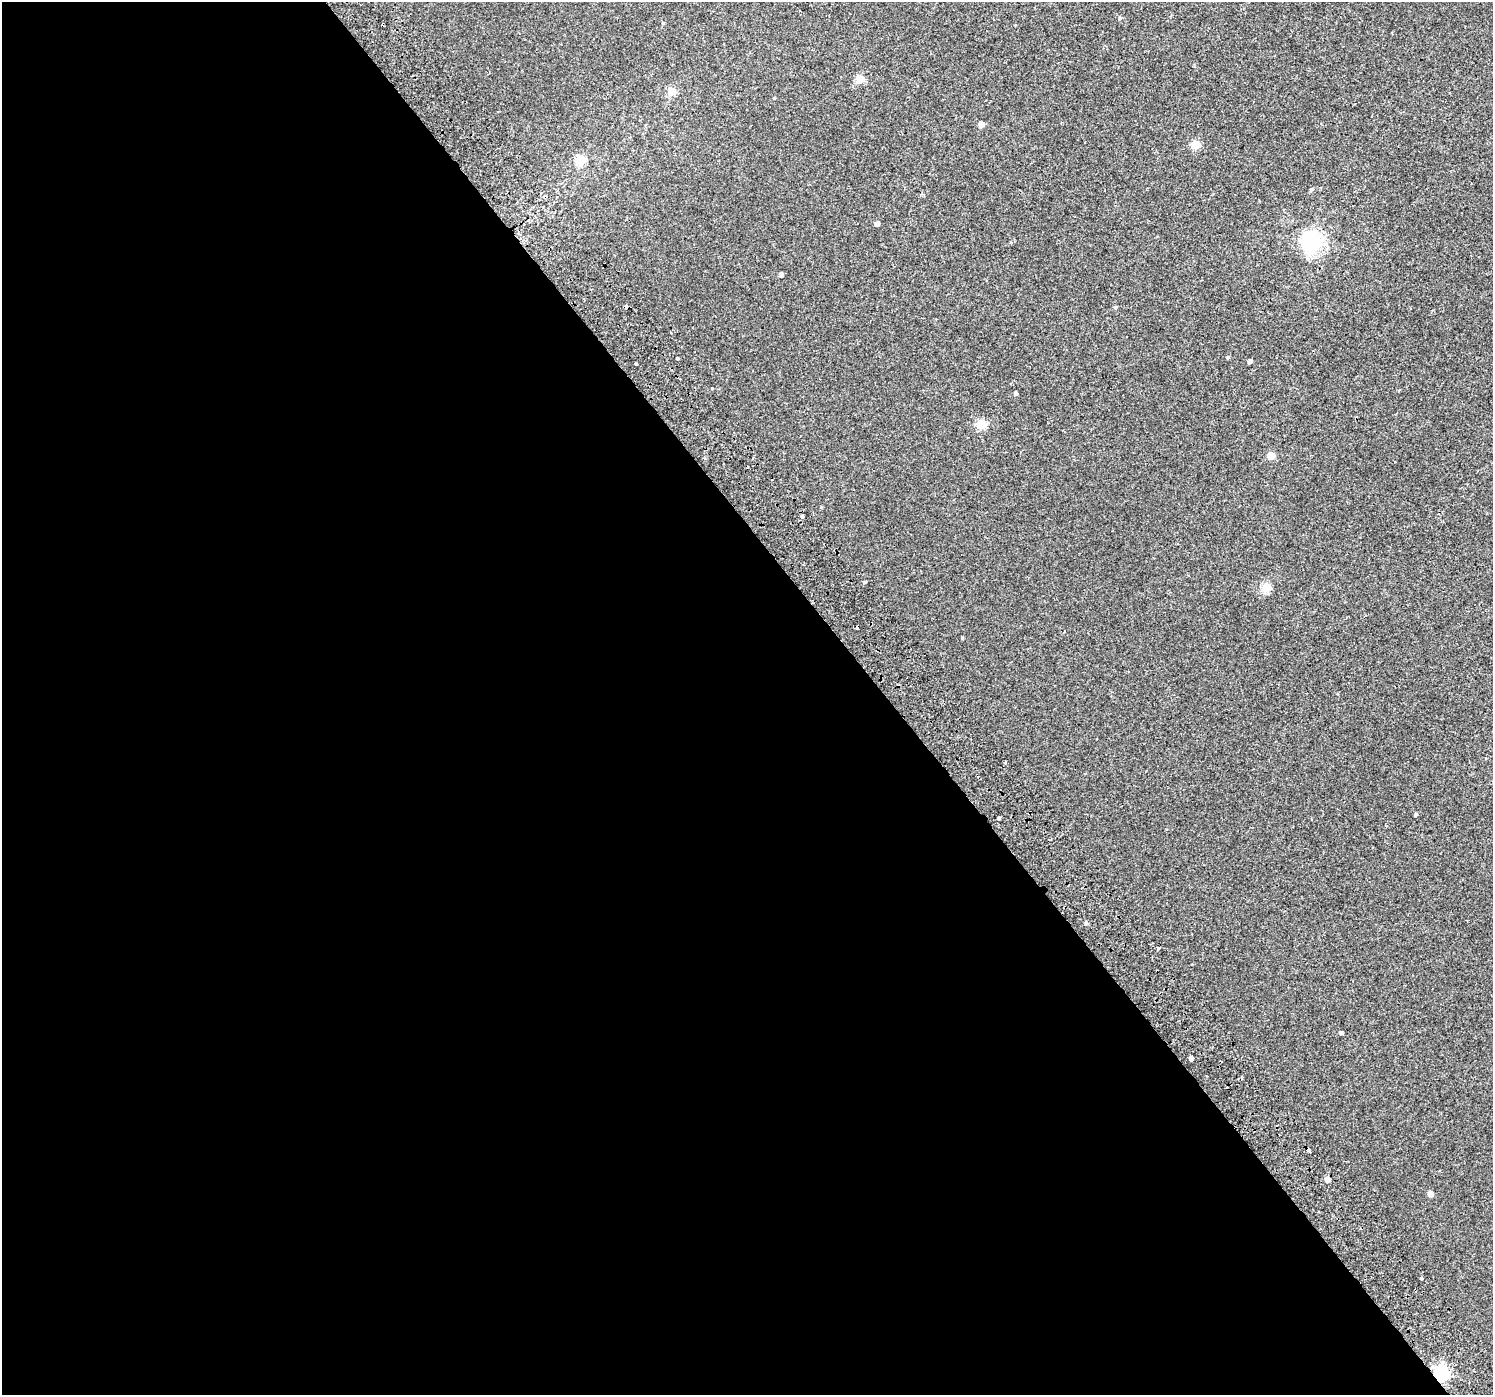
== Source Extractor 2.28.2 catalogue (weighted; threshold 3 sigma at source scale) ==
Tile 9 of 4 x 4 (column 1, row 3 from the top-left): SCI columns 54-1544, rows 1626-3018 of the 6064 x 5973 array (HDU 1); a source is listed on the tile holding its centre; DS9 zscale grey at full resolution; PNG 1495 x 1397 px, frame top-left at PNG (2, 2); no overlay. Shown black and unused: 59% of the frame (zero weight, under 2 of 3 exposures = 3% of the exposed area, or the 3 px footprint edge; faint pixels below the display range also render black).
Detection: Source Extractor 2.28.2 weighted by HDU 2 'WHT'; one run over the whole footprint, this tile lists its part. Background 0.00307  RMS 0.0036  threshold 0.016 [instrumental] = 3 sigma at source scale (4.5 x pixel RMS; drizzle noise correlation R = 1.50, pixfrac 1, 0.0396/0.0396 arcsec/px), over >= 5 px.
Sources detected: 38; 4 cosmic-ray / hot-pixel residue — not listed; the other 34 listed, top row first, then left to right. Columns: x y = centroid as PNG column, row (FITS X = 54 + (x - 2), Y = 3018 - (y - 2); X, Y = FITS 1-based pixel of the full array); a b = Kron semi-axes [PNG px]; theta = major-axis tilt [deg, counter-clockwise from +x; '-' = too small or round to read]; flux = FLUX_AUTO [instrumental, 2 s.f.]
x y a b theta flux
1120 18 5 4 - 0.42
663 23 4 4 - 0.41
860 79 5 5 - 13
671 91 5 5 - 12
981 124 5 4 - 2.6
1196 145 5 5 - 12
581 160 6 5 - 16
1311 189 6 4 40 0.55
877 224 4 4 - 1.3
1312 242 8 7 - 180
781 275 4 4 - 1.1
1115 307 5 4 - 0.46
677 358 3 3 - 1.6
1228 358 5 4 - 0.39
1249 361 4 4 - 0.96
636 363 3 3 - 1.3
1015 393 4 4 - 0.57
981 424 5 5 - 17
1271 456 5 5 - 8.4
802 516 3 3 - 1.3
865 582 4 3 - 0.36
1266 587 5 5 - 17
962 638 4 3 - 0.29
1415 814 4 3 - 0.64
999 818 4 3 - 1.3
1086 923 5 4 - 0.44
1158 948 3 3 - 0.47
1341 1033 4 3 - 0.72
1191 1059 4 4 - 7.7
1309 1150 4 3 - 2.4
1327 1180 5 4 - 2.7
1430 1194 5 4 - 2.2
1421 1278 3 3 - 2.5
1441 1374 6 6 - 98
Overlapping masked pixels (flux is a lower limit): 2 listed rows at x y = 1309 1150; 1441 1374